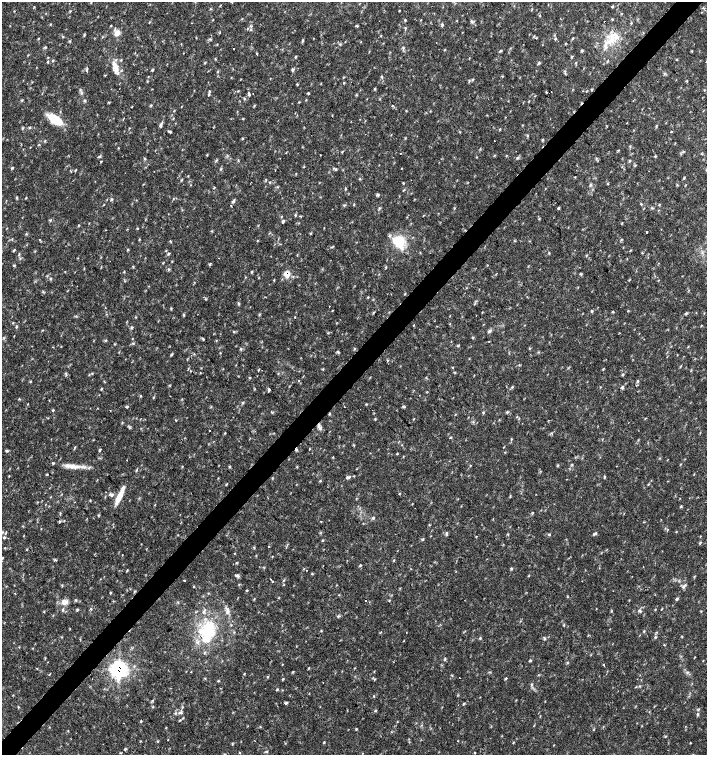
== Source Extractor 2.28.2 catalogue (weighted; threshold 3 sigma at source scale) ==
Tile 10 of 4 x 4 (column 2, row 3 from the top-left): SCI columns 1635-3043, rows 1507-3012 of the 6023 x 6029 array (HDU 1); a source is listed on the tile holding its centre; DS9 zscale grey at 2 x 2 block average (1 PNG px = mean of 2 x 2 image px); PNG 709 x 757 px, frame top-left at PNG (2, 2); no overlay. Shown black and unused: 4% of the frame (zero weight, under 2 of 3 exposures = <1% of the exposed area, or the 3 px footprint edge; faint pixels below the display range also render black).
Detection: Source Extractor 2.28.2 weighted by HDU 2 'WHT'; one run over the whole footprint, this tile lists its part. Background 0.0332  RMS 0.0037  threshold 0.0166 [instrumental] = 3 sigma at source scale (4.5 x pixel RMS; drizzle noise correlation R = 1.50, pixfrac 1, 0.0396/0.0396 arcsec/px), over >= 5 px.
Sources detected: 343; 6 cosmic-ray / hot-pixel residue — not listed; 5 inside a brighter listed object's ellipse — not listed separately; the other 332 listed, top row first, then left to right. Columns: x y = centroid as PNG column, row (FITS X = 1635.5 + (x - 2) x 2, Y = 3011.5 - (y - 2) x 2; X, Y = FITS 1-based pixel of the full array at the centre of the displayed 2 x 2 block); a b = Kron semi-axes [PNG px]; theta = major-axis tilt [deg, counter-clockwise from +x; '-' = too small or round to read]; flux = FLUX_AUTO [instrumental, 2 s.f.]
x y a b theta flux
231 2 3 2 - 0.64
91 3 3 2 - 0.47
34 7 3 2 - 0.58
612 7 4 2 - 0.69
703 8 4 2 - 0.77
210 9 2 2 - 0.53
14 11 3 2 - 0.43
405 20 3 3 - 0.83
421 20 3 2 - 0.43
457 21 3 2 - 0.44
472 21 4 3 - 1.3
605 22 2 2 - 3.5
631 23 3 2 - 0.53
50 24 3 2 - 0.62
442 24 4 3 - 1
111 26 3 2 - 0.57
251 26 3 3 - 0.96
357 26 4 2 - 0.87
405 28 3 2 - 0.65
117 33 9 7 49 5.4
84 35 4 2 - 0.77
381 35 3 2 - 0.53
534 36 3 2 - 0.59
63 37 3 3 - 0.63
38 38 3 2 - 0.57
573 38 3 2 - 0.72
210 39 4 3 - 0.94
555 39 4 3 - 0.82
302 40 5 3 - 1.1
611 40 15 6 48 12
70 41 3 2 - 0.64
436 43 2 2 - 0.37
565 44 3 2 - 0.56
234 49 2 2 - 1.8
444 50 3 2 - 0.57
500 51 4 3 - 0.98
582 51 4 3 - 0.85
692 51 3 2 - 0.52
257 54 3 2 - 1.4
295 57 3 3 - 0.78
676 59 3 2 - 0.53
53 60 3 3 - 0.71
48 62 4 3 - 1
204 63 3 2 - 0.53
539 63 4 3 - 1.1
576 63 3 2 - 0.54
115 68 14 6 -78 9.4
293 69 4 3 - 1.3
87 70 6 2 78 0.94
152 70 3 3 - 0.81
565 71 3 3 - 0.91
217 72 3 3 - 0.62
502 76 4 2 - 0.65
343 77 3 2 - 0.53
472 80 3 3 - 0.84
344 83 2 2 - 1
297 84 3 2 - 0.63
375 89 3 3 - 0.72
209 91 3 3 - 0.71
546 92 3 2 - 0.53
81 93 5 3 - 1.5
308 93 3 3 - 0.84
209 94 3 3 - 0.81
249 94 5 2 - 1.1
244 99 3 2 - 0.7
85 101 4 3 - 1.1
151 105 4 2 - 0.85
254 106 3 2 - 0.77
332 116 3 2 - 0.36
173 118 3 2 - 0.52
242 119 3 2 - 0.51
55 120 16 7 -35 26
161 124 8 3 68 2
656 126 6 2 77 0.81
23 128 3 3 - 0.8
500 129 4 2 - 0.64
170 131 4 3 - 0.98
671 132 3 2 - 0.51
528 136 3 2 - 0.71
242 138 4 3 - 0.71
542 140 4 3 - 0.81
44 141 4 2 - 0.77
494 141 2 2 - 0.73
118 148 3 2 - 0.46
618 150 3 2 - 0.54
683 151 3 3 - 0.78
342 152 3 2 - 0.65
701 153 3 2 - 0.57
320 155 2 2 - 1.5
506 155 3 2 - 0.51
99 156 5 2 - 1
655 156 3 2 - 0.63
518 158 4 3 - 1.1
145 159 3 3 - 0.77
216 160 4 3 - 0.94
101 161 3 2 - 0.59
629 161 4 3 - 0.91
304 166 3 2 - 0.52
12 168 4 3 - 0.86
221 169 4 3 - 0.89
336 169 4 2 - 0.83
76 170 3 2 - 0.52
275 170 2 2 - 0.38
684 178 3 2 - 0.76
360 179 3 2 - 0.68
266 180 3 2 - 0.55
270 182 3 3 - 0.65
403 183 4 2 - 0.54
608 183 3 2 - 0.57
590 185 6 2 63 1
345 188 3 2 - 0.59
403 190 4 2 - 0.7
377 195 4 3 - 1.4
17 198 4 3 - 0.81
111 200 4 3 - 1
233 201 5 3 - 1.6
354 205 3 2 - 0.58
659 205 3 2 - 0.62
231 206 2 2 - 0.5
558 208 3 3 - 1
644 208 3 2 - 0.44
652 208 4 2 - 0.81
379 209 5 2 - 0.94
295 215 3 2 - 0.67
50 220 4 2 - 0.74
283 221 4 3 - 1.1
79 225 3 2 - 0.57
249 227 2 2 - 0.56
137 228 4 2 - 0.52
212 231 3 2 - 0.59
646 232 2 2 - 1.1
311 233 3 2 - 0.64
40 240 2 2 - 0.65
139 240 4 2 - 0.55
257 241 3 2 - 0.5
399 241 12 11 - 24
171 242 2 2 - 0.97
333 246 5 2 - 0.63
128 249 3 3 - 0.81
13 250 4 2 - 0.83
630 250 3 2 - 0.55
166 251 3 2 - 0.56
19 254 4 2 - 0.73
169 254 5 3 - 1
586 255 3 2 - 0.58
14 266 4 2 - 0.82
133 266 3 2 - 0.55
168 270 3 3 - 0.92
124 272 3 2 - 0.5
252 272 3 2 - 0.65
287 274 5 4 - 9.1
581 274 4 2 - 0.73
51 279 4 3 - 0.85
274 280 3 2 - 0.56
77 286 2 2 - 0.28
43 292 3 2 - 0.66
368 297 2 2 - 0.58
205 299 4 3 - 0.91
238 303 4 3 - 1.1
329 306 2 2 - 0.67
332 310 2 2 - 0.43
591 311 4 3 - 0.9
373 312 3 2 - 0.57
613 312 3 2 - 0.88
686 313 4 3 - 0.92
259 314 3 2 - 0.66
184 315 4 3 - 0.97
135 317 3 2 - 0.5
294 317 2 2 - 0.44
413 325 2 2 - 1.1
701 325 3 2 - 0.42
132 327 4 3 - 1.2
489 331 6 4 41 1.7
473 337 3 2 - 0.62
3 338 3 2 - 0.78
203 339 4 3 - 0.87
489 341 2 2 - 1
133 343 4 2 - 0.83
115 344 3 2 - 0.53
529 348 3 2 - 0.51
241 349 4 3 - 1
354 349 3 2 - 0.68
194 354 3 2 - 0.55
188 368 3 2 - 0.51
452 368 3 2 - 0.49
259 369 4 2 - 0.56
323 369 3 2 - 0.68
190 371 2 2 - 0.43
66 374 6 2 -74 1.2
89 375 3 2 - 0.51
622 375 4 2 - 0.79
31 381 3 2 - 0.55
298 381 2 2 - 0.63
638 381 4 3 - 1.3
512 387 4 3 - 0.9
622 387 4 3 - 1.5
101 389 4 2 - 0.74
269 390 4 2 - 1.2
140 396 3 3 - 0.7
170 396 2 2 - 0.36
153 397 2 2 - 1.2
243 402 3 2 - 0.67
28 404 3 2 - 0.4
126 407 4 2 - 0.63
403 407 6 3 -29 1
52 410 3 2 - 0.65
110 411 2 2 - 0.87
507 412 4 3 - 1.1
455 414 3 2 - 0.46
122 422 3 2 - 0.55
473 422 3 2 - 0.68
319 427 7 4 -61 3.8
130 428 5 2 - 1.1
210 431 2 2 - 1.1
225 433 4 2 - 0.62
450 437 4 2 - 0.75
511 439 3 2 - 0.69
100 450 4 2 - 0.89
7 451 6 2 -17 0.96
333 457 2 2 - 0.54
557 465 3 3 - 0.72
71 466 26 5 -7 9.6
182 466 3 2 - 0.43
616 466 2 2 - 0.43
297 467 3 2 - 0.55
136 470 4 2 - 0.86
47 474 3 2 - 0.56
694 474 2 2 - 0.39
349 477 5 4 - 1.6
320 481 3 2 - 0.62
226 484 4 2 - 0.59
648 484 3 2 - 0.52
399 493 3 2 - 0.52
536 494 2 2 - 0.39
111 495 6 4 -29 2.2
119 496 21 5 66 13
90 500 3 2 - 0.51
75 502 2 2 - 0.42
681 506 4 3 - 0.86
532 512 3 2 - 0.53
373 518 5 2 - 0.8
321 522 2 2 - 0.95
429 525 3 2 - 0.67
2 532 4 3 - 0.96
446 534 5 3 - 1.2
549 534 3 2 - 0.86
594 534 5 3 - 1.3
422 539 4 3 - 0.95
700 543 4 2 - 0.84
269 546 2 2 - 0.51
27 549 3 2 - 0.49
234 553 2 2 - 0.5
2 558 3 2 - 0.66
394 560 3 2 - 0.59
237 563 3 2 - 0.65
361 565 3 2 - 0.69
643 566 2 2 - 0.52
511 569 4 2 - 0.75
127 570 5 2 - 0.55
307 570 2 2 - 0.31
312 574 3 2 - 0.62
236 575 5 3 - 1.5
270 579 2 2 - 0.36
184 580 2 2 - 1.7
272 581 2 2 - 0.58
684 586 7 2 37 1.4
194 587 2 2 - 0.82
247 590 3 2 - 0.64
110 593 4 2 - 0.72
677 599 4 3 - 1.1
76 600 4 2 - 0.94
366 600 2 2 - 1.1
389 600 3 2 - 0.61
64 602 8 7 - 5.5
91 609 3 3 - 0.79
655 609 3 2 - 0.57
661 609 3 2 - 0.46
77 610 3 2 - 0.9
44 611 3 2 - 0.52
227 611 7 5 74 3.1
640 611 6 3 -43 1.5
338 616 4 4 - 1.3
564 625 3 2 - 0.73
207 630 24 18 74 44
644 631 4 3 - 0.73
406 633 2 2 - 0.32
655 637 3 3 - 0.71
480 638 4 2 - 0.69
544 638 5 2 - 0.94
664 645 4 2 - 0.52
445 659 5 2 - 0.93
530 660 4 2 - 0.68
703 661 3 2 - 0.32
48 662 2 2 - 0.46
282 664 2 2 - 1.1
604 665 3 2 - 0.58
119 669 7 7 - 150
191 672 2 2 - 1.1
292 672 3 2 - 0.58
244 673 4 2 - 0.54
50 674 4 2 - 0.48
267 677 3 3 - 0.83
205 678 4 2 - 0.48
506 678 3 3 - 0.8
283 679 3 2 - 0.72
218 681 4 2 - 0.68
531 684 4 3 - 1
277 689 3 2 - 0.7
374 696 3 2 - 0.5
152 700 3 3 - 0.75
286 703 4 3 - 1.2
463 704 3 2 - 0.88
153 707 3 3 - 0.66
182 707 3 3 - 0.7
376 710 3 3 - 0.81
180 713 7 4 1 2.4
698 714 4 3 - 0.97
183 718 3 2 - 0.54
180 720 4 2 - 0.66
141 721 3 2 - 0.64
260 727 3 2 - 0.48
356 729 3 2 - 0.7
391 732 3 2 - 0.39
665 736 3 2 - 0.6
168 740 2 2 - 0.96
158 741 3 3 - 0.66
458 741 2 2 - 0.46
324 742 3 2 - 0.55
690 743 3 2 - 0.46
125 749 4 3 - 0.86
240 752 3 2 - 0.49
266 752 4 2 - 0.87
Overlapping masked pixels (flux is a lower limit): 3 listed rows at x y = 605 22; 287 274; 119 669
Isophote crosses this tile's border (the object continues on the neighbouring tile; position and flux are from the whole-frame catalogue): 2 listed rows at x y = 231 2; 2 532
Diffuse or blended objects may show on this block-average render without a row.